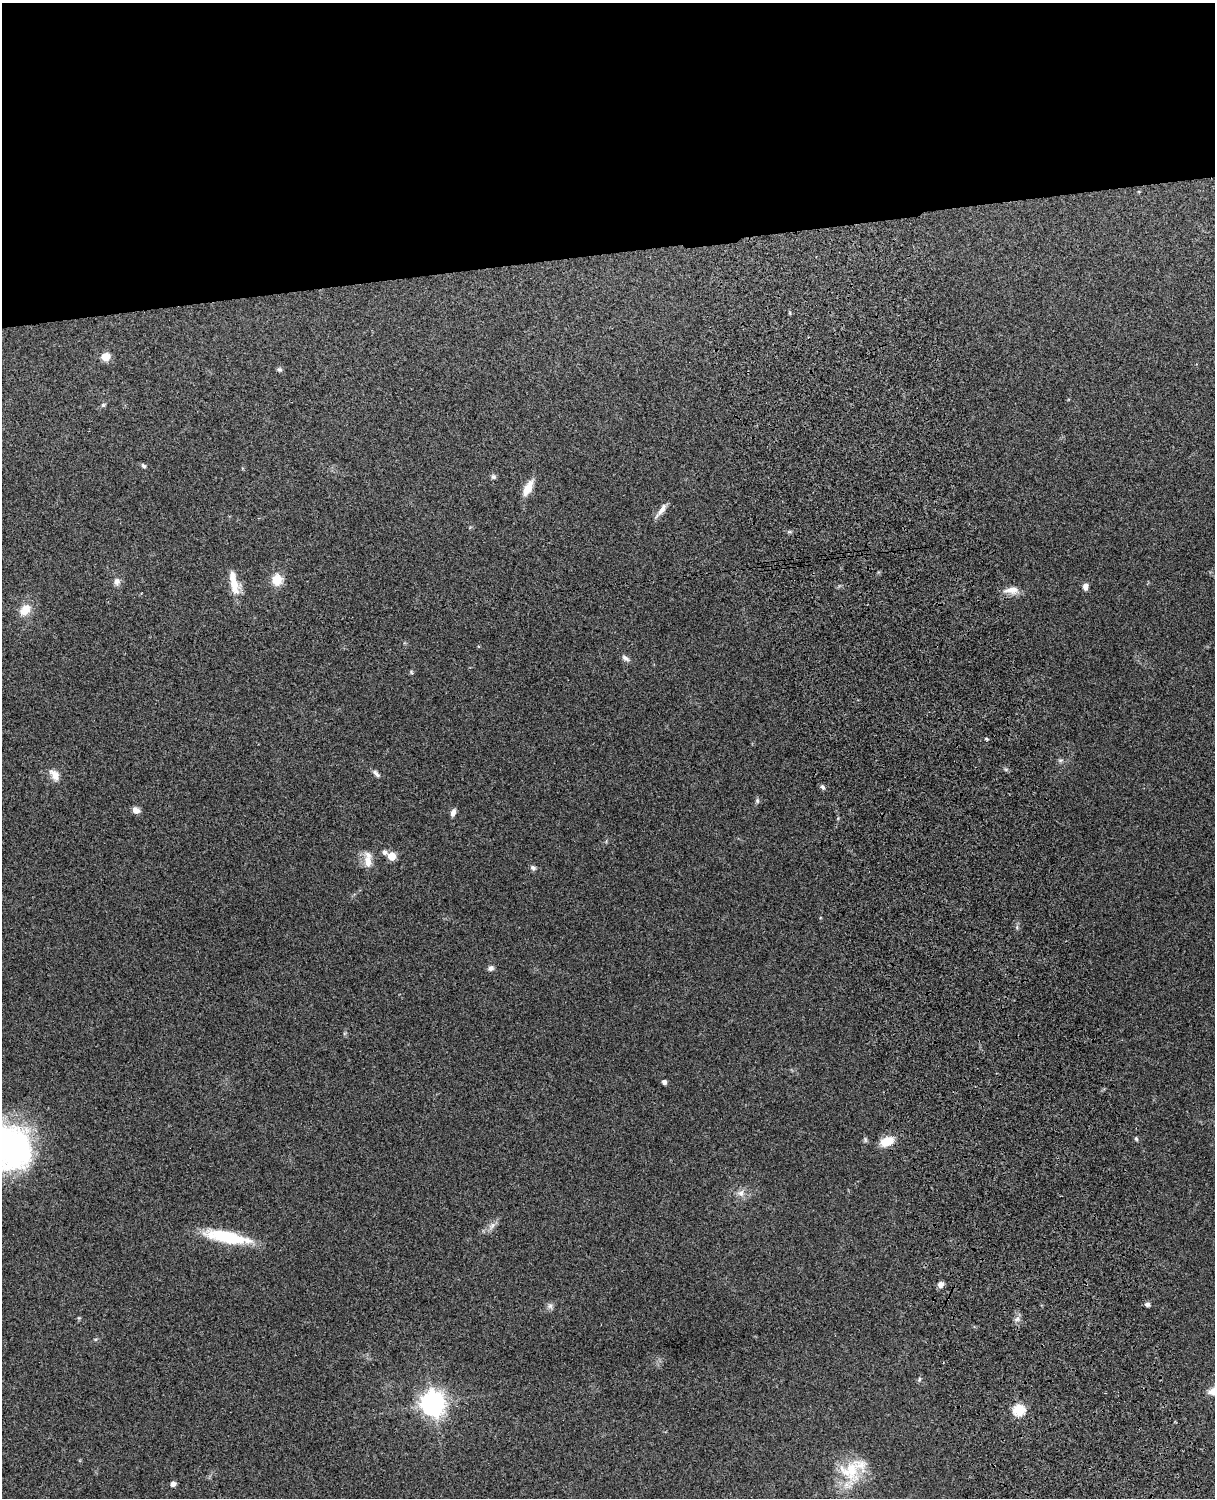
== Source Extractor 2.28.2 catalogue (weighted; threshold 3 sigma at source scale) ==
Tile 2 of 4 x 3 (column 2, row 1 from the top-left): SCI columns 1331-2543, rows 3156-4651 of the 5089 x 4928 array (HDU 1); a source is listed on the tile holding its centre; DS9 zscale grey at full resolution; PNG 1217 x 1500 px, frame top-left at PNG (2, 3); no overlay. Shown black and unused: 17% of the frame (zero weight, under 3 of 4 exposures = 6% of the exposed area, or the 3 px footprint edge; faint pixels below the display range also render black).
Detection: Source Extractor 2.28.2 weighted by HDU 2 'WHT'; one run over the whole footprint, this tile lists its part. Background 0.228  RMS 0.0083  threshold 0.0375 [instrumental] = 3 sigma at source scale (4.5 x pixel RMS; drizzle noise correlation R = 1.50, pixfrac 1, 0.05/0.05 arcsec/px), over >= 5 px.
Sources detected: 45; all 45 listed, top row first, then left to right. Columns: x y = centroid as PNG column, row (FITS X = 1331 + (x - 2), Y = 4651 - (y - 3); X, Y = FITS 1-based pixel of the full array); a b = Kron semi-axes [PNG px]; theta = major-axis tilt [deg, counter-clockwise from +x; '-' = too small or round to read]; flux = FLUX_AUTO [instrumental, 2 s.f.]
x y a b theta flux
105 357 9 9 - 8.1
279 369 6 6 - 1.6
103 405 6 5 - 1.3
143 466 7 5 -40 1.6
493 477 7 6 - 1.8
528 488 19 8 62 12
661 510 22 6 54 5.5
277 580 14 12 -89 12
117 581 9 8 - 4.1
234 584 28 10 -77 14
1085 586 8 6 86 4
1011 590 20 9 2 8
25 610 12 9 47 12
625 658 11 6 -38 2.8
411 672 5 5 - 1.1
986 739 5 3 - 0.96
1060 760 8 4 0 1.6
376 774 12 5 -49 2.6
54 775 16 10 -57 7
823 787 7 5 -60 1.8
757 801 7 5 -71 1.5
136 810 9 7 -29 4.6
453 812 9 6 72 3.5
384 852 7 5 -31 2.7
392 856 5 5 - 25
368 861 20 10 -81 9.2
533 868 7 6 - 2.2
490 968 6 6 - 3.2
664 1082 4 4 - 3.4
1136 1139 6 4 -67 1.1
887 1141 14 9 22 16
11 1147 49 39 -55 190
741 1193 10 9 - 5.1
492 1226 12 5 64 3.4
227 1237 56 13 -11 42
941 1284 7 7 - 3.4
1147 1304 6 5 - 2.3
550 1306 7 7 - 2.5
1017 1319 8 5 44 2.4
919 1379 7 5 69 1.4
1212 1391 15 10 31 6
433 1403 9 8 - 730
1019 1410 6 5 - 76
850 1470 34 29 -25 37
173 1484 5 4 - 4.3
Isophote crosses this tile's border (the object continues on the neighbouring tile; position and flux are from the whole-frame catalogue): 2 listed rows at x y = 11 1147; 1212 1391